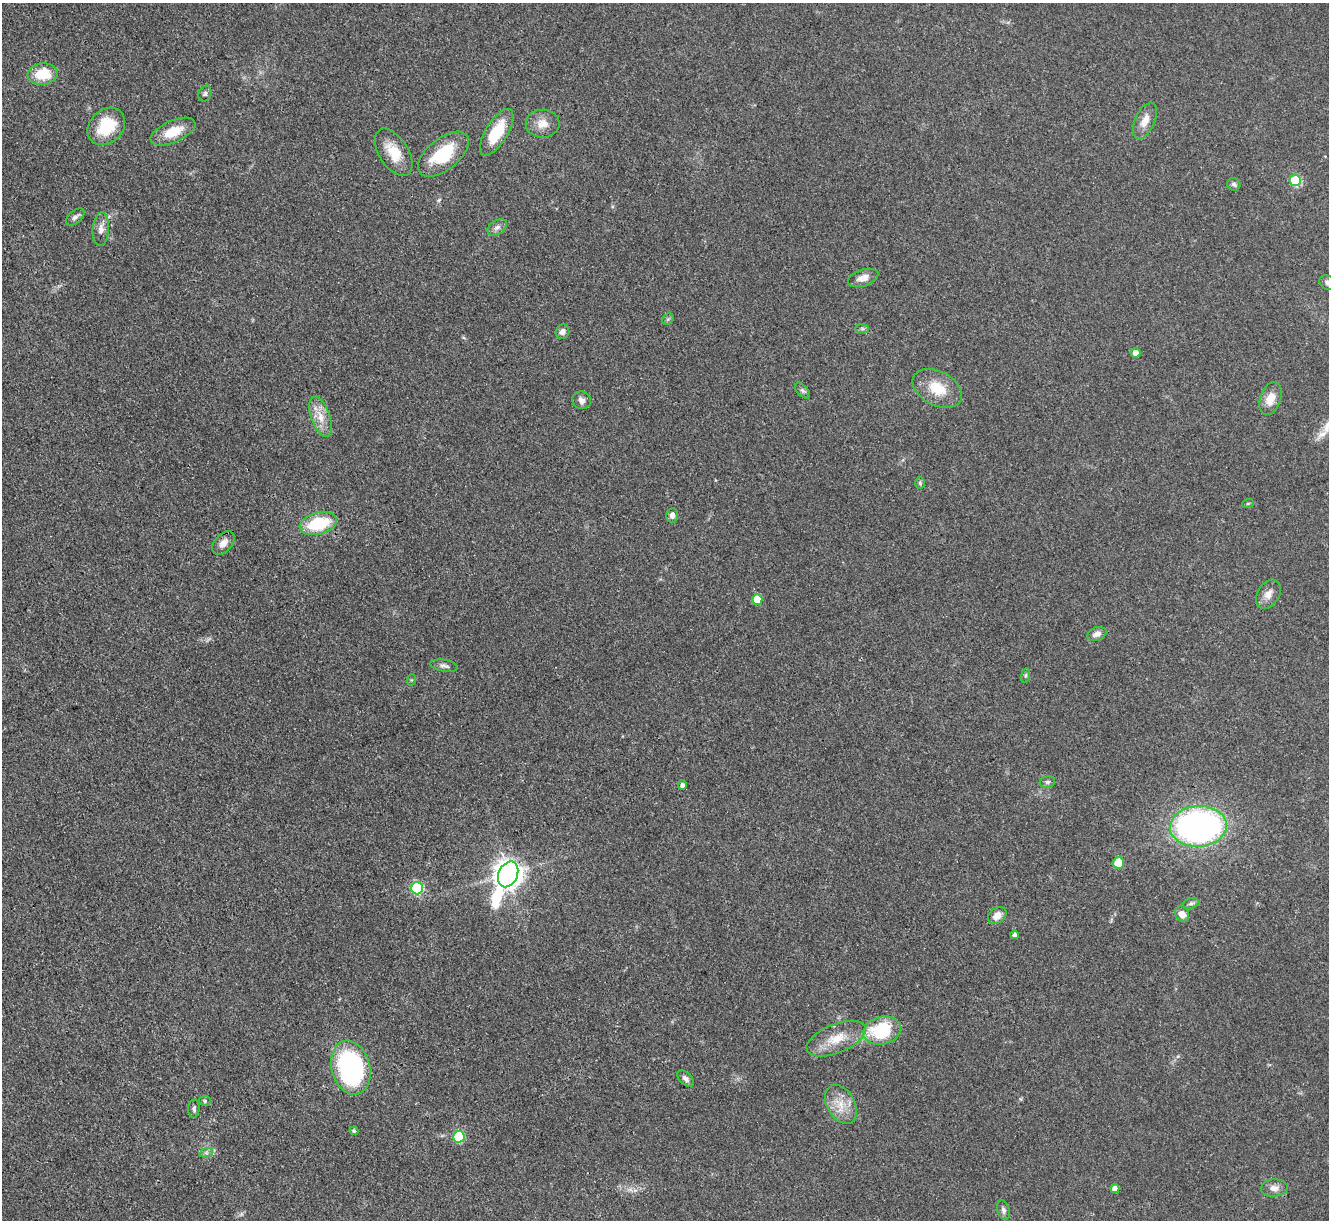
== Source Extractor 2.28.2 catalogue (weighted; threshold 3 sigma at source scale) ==
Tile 7 of 4 x 4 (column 3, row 2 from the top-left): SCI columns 2655-3981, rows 2709-3926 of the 5309 x 5293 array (HDU 1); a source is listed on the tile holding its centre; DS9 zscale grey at full resolution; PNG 1331 x 1222 px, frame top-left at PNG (2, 3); each listed source drawn as its Kron ellipse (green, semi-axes under 4 px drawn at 4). Shown black and unused: <1% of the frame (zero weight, under 3 of 4 exposures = <1% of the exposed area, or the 3 px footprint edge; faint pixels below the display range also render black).
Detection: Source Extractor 2.28.2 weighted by HDU 2 'WHT'; one run over the whole footprint, this tile lists its part. Background 0.0855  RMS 0.0062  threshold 0.0281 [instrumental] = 3 sigma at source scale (4.5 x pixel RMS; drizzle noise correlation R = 1.50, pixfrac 1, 0.05/0.05 arcsec/px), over >= 5 px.
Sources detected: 59; all 59 listed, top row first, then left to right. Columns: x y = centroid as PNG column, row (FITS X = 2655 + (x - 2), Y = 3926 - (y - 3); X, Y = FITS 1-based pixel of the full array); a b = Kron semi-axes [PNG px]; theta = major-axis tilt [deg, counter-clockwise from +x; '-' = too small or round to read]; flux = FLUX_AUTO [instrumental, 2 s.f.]
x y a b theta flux
42 74 15 11 4 17
205 94 8 6 67 1.4
1145 121 19 10 65 7
543 124 17 14 2 7.6
106 126 21 16 44 26
173 132 24 11 24 14
497 132 26 11 59 20
394 152 26 14 -57 15
443 154 30 15 39 30
1295 180 5 5 - 35
1234 184 7 6 - 1.4
75 217 11 6 41 2.2
497 227 11 7 32 2.8
101 229 17 8 86 4.5
863 278 16 8 18 5.3
1328 283 9 6 -37 2.5
668 319 6 5 - 1
862 329 7 4 -1 1.2
562 332 7 6 - 3.4
1135 353 5 5 - 4.6
937 388 26 17 -28 17
802 391 10 5 -48 1.6
1270 399 17 10 70 8.5
582 400 9 8 - 2.9
321 417 21 9 -71 9.1
920 483 6 4 -88 0.89
1248 503 6 4 19 0.69
672 515 7 6 - 2.5
318 523 19 11 16 31
223 543 14 8 47 5.2
1268 594 16 11 57 5.1
757 599 5 5 - 15
1097 634 10 6 21 3.4
444 666 14 6 -10 2.4
1025 675 7 4 81 0.92
411 680 6 4 71 0.76
1047 782 8 6 14 1.5
682 785 4 4 - 2
1198 826 28 20 4 220
1118 863 5 5 - 21
508 874 13 9 65 850
417 888 6 6 - 65
1191 903 8 5 13 1.4
1182 914 8 6 -58 5
997 916 10 7 36 5.4
1015 935 4 4 - 1.8
882 1031 19 14 13 38
836 1039 31 14 22 15
351 1068 27 19 -74 120
686 1079 10 6 -42 2.5
205 1101 6 5 - 1
841 1104 21 14 -60 12
194 1109 9 6 87 1.6
354 1131 4 4 - 1.3
459 1137 6 5 - 45
206 1153 7 4 19 1.4
1274 1188 13 8 4 4.3
1115 1189 4 4 - 4.8
1003 1210 10 6 -76 2.1
Isophote crosses this tile's border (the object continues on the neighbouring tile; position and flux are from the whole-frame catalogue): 1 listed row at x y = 1328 283